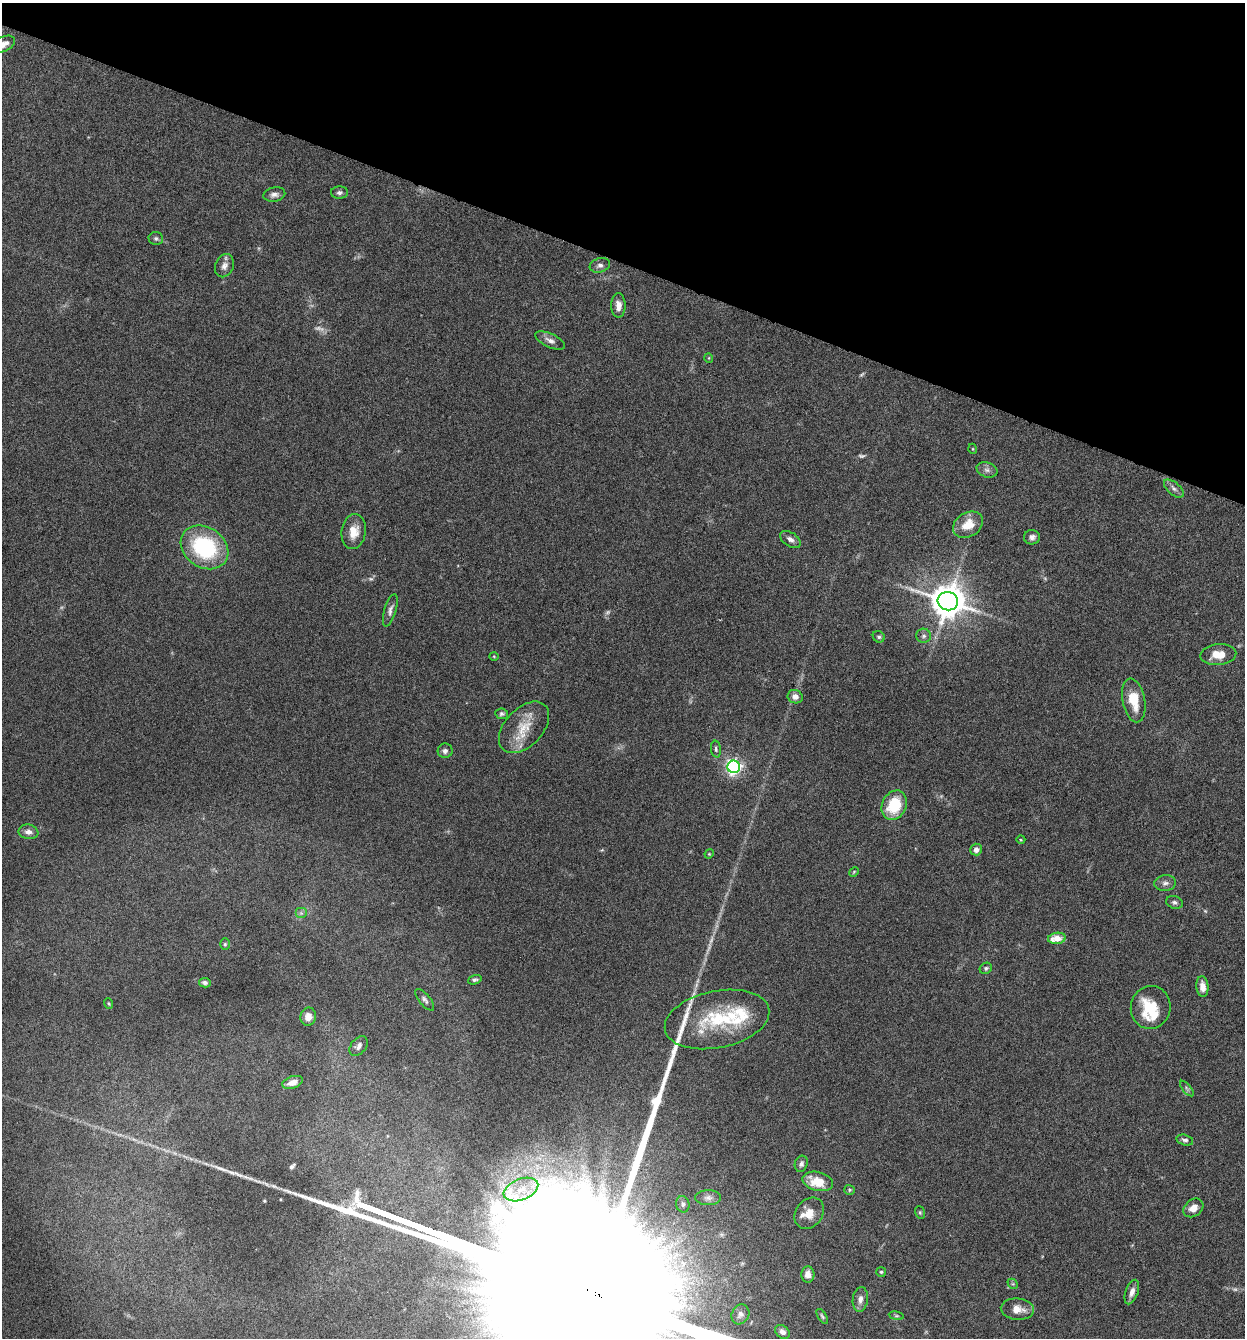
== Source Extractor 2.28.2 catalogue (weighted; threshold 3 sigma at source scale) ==
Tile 2 of 4 x 4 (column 2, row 1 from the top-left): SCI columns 1373-2615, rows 4014-5349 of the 5359 x 5349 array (HDU 1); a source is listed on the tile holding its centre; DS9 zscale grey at full resolution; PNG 1247 x 1340 px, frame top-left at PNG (2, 3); each listed source drawn as its Kron ellipse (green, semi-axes under 4 px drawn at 4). Shown black and unused: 20% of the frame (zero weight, under 4 of 8 exposures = <1% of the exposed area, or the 3 px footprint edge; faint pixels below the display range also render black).
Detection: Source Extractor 2.28.2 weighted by HDU 2 'WHT'; one run over the whole footprint, this tile lists its part. Background 0.125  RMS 0.005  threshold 0.0203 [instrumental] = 3 sigma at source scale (4.09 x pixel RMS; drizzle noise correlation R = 1.36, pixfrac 0.8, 0.05/0.05 arcsec/px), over >= 5 px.
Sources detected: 90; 9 too faint to see at this stretch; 1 long thin detection or spike segment (spike, bleed or trail) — neither listed nor drawn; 7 inside a brighter listed object's ellipse — not listed separately; the other 73 listed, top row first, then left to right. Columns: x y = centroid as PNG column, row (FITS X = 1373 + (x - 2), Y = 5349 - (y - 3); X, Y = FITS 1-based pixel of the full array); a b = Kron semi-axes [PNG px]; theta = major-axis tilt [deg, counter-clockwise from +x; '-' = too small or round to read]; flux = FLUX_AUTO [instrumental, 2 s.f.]
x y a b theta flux
3 44 12 7 26 3.4
339 192 8 6 1 1.4
274 194 11 7 11 2.1
156 239 7 6 - 1
600 265 10 7 16 1.8
224 266 12 9 66 2.7
618 305 12 7 90 3.3
550 341 16 7 -25 2.5
709 358 5 3 - 0.37
973 449 5 3 - 0.43
987 470 11 7 -18 1.9
1174 489 12 6 -41 1.8
968 525 16 12 32 9
354 532 17 12 83 6.3
1032 537 8 7 - 1.8
790 539 11 7 -34 2.2
204 547 25 20 -34 44
948 601 10 9 - 1100
390 610 17 6 74 2.1
924 636 7 7 - 1.4
879 637 6 5 - 0.9
1218 655 18 10 5 6.7
494 656 5 3 - 0.4
795 697 7 6 - 2.7
1134 700 22 11 -79 11
502 714 6 5 - 0.96
524 727 30 19 47 12
716 749 8 5 -83 1
445 751 7 7 - 1.6
734 767 6 6 - 150
894 805 15 12 63 18
28 832 10 7 -10 2.5
1021 840 4 3 - 0.39
976 849 6 5 - 2.4
709 854 5 4 - 0.42
854 872 5 4 - 0.52
1165 883 11 7 7 2.1
1175 902 8 6 -19 1.2
301 913 6 5 - 1
1057 938 9 5 7 6.8
225 944 6 5 - 0.75
986 968 6 5 - 1.1
475 980 7 4 19 0.88
205 983 6 4 -11 1.4
1202 987 10 6 -85 4
425 1000 13 5 -50 1.5
109 1003 5 3 - 0.51
1151 1007 21 20 - 17
308 1017 9 7 79 3.6
717 1019 53 28 12 34
359 1046 11 7 51 2.2
293 1082 10 6 19 3.9
1187 1088 9 4 -49 1
1185 1140 8 5 -15 1.3
801 1164 8 6 72 1.4
818 1181 16 9 -14 11
521 1190 18 10 21 8.2
849 1190 5 5 - 0.72
708 1198 13 7 0 2.2
683 1204 8 6 -77 1.5
1193 1208 11 8 38 3.9
920 1212 6 5 - 0.68
809 1213 17 13 53 6
881 1272 5 5 - 0.72
808 1274 8 6 -86 3.1
1013 1284 6 4 -43 0.71
1132 1292 13 6 71 3
860 1299 12 7 83 2.7
1017 1309 16 10 -5 5.5
740 1314 10 8 62 2
822 1316 8 4 -57 0.79
896 1316 7 4 -8 0.73
782 1332 8 6 -39 2
Isophote crosses this tile's border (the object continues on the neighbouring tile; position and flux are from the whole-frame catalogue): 1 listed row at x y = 3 44